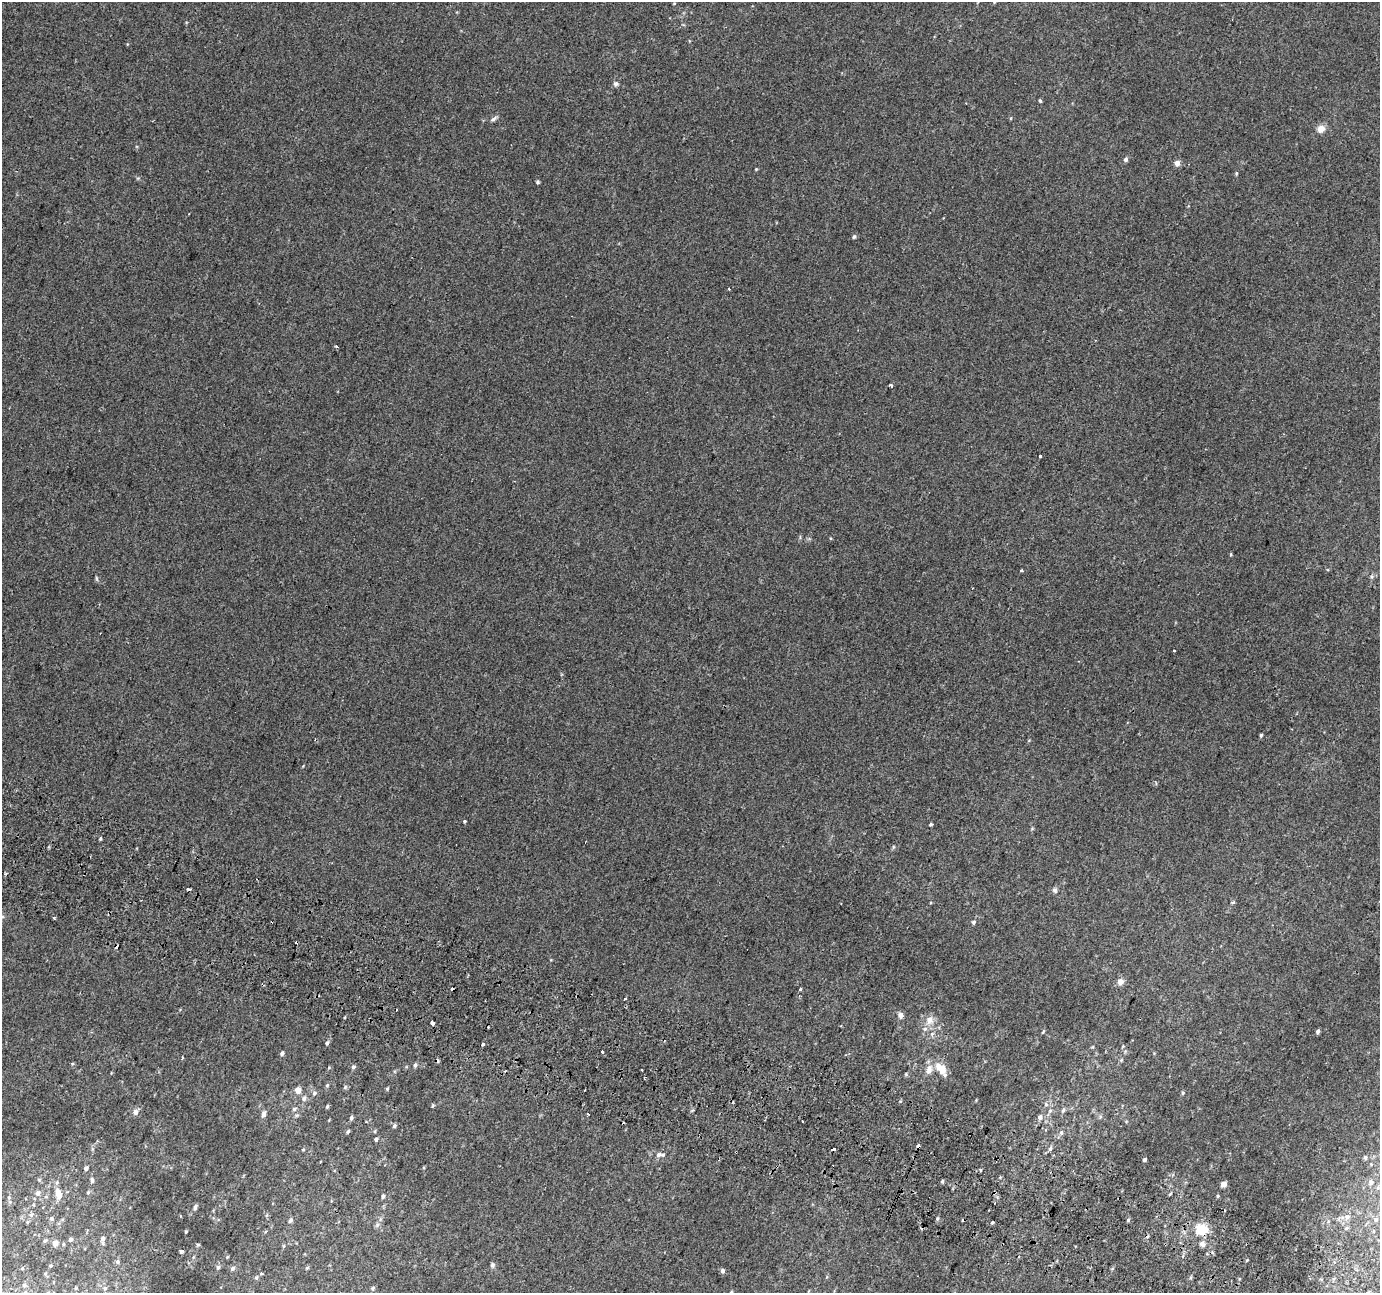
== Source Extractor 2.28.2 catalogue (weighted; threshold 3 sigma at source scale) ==
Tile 6 of 4 x 4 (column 2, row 2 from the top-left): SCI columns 1405-2782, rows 2902-4192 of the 5553 x 5738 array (HDU 1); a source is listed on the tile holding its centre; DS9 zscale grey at full resolution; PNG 1382 x 1295 px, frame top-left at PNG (2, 2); no overlay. Shown black and unused: <1% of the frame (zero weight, under 2 of 3 exposures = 2% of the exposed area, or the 3 px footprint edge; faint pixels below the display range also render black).
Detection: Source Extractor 2.28.2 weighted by HDU 2 'WHT'; one run over the whole footprint, this tile lists its part. Background 0.0202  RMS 0.0046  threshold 0.0206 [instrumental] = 3 sigma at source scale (4.5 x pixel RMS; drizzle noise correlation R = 1.50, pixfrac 1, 0.0396/0.0396 arcsec/px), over >= 5 px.
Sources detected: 133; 15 cosmic-ray / hot-pixel residue — not listed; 2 inside a brighter listed object's ellipse — not listed separately; the other 116 listed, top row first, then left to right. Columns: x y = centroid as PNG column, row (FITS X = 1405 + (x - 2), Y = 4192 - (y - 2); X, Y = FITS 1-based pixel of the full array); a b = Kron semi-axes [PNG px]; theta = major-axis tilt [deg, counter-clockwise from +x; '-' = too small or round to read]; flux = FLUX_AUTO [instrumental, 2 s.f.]
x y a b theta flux
994 2 5 4 - 0.44
616 84 6 6 - 1.3
1040 101 5 4 - 0.49
493 119 9 5 36 1.1
1321 129 9 8 - 3.2
1126 160 5 5 - 1.1
1177 163 7 7 - 1.8
756 169 3 3 - 0.41
1236 173 5 4 - 0.51
538 182 4 4 - 0.77
854 237 6 4 62 0.64
336 347 5 2 - 0.48
891 385 5 3 - 0.7
1040 456 3 3 - 4
1231 554 5 3 - 0.39
1022 570 3 2 - 0.52
1372 576 6 4 71 0.66
97 578 8 4 -81 0.6
1261 735 4 4 - 0.57
465 821 3 3 - 0.83
930 825 3 3 - 0.74
100 838 3 3 - 2.6
1055 890 7 6 - 1.1
1233 902 5 3 - 0.65
54 919 4 3 - 0.77
974 922 5 5 - 0.8
1120 982 8 8 - 2.3
800 989 3 3 - 0.91
625 999 3 3 - 1.5
901 1015 6 5 - 2.1
929 1020 10 9 - 3.6
432 1023 4 3 - 3.4
1043 1031 5 4 - 0.5
1318 1031 5 4 - 0.99
932 1033 6 4 21 0.68
327 1043 6 4 74 0.83
483 1044 4 3 - 1.2
602 1052 3 3 - 2.2
282 1053 5 4 - 0.98
182 1057 4 3 - 0.71
415 1065 5 4 - 0.84
353 1067 6 5 - 0.87
943 1067 20 9 -81 4.5
929 1069 16 8 72 3.3
906 1074 5 4 - 0.55
327 1085 5 4 - 0.54
345 1087 7 4 47 0.6
387 1089 4 4 - 0.52
298 1090 6 6 - 3.3
314 1093 7 5 36 0.95
1183 1093 5 4 - 0.61
304 1098 7 6 - 1.4
1046 1104 6 5 - 0.89
327 1106 5 3 - 0.59
433 1106 5 3 - 0.54
294 1109 6 5 - 0.82
1063 1110 8 5 63 0.91
1050 1111 6 5 - 0.97
135 1112 8 7 - 1.7
263 1114 8 5 69 1.5
587 1114 3 2 - 0.91
1040 1117 7 6 - 1.4
351 1118 5 4 - 0.91
802 1121 3 2 - 0.32
394 1126 6 5 - 0.91
348 1131 6 4 62 0.65
1061 1133 7 5 -71 0.95
376 1139 5 4 - 1
833 1149 4 3 - 1.3
1050 1149 6 5 - 1.2
303 1150 4 4 - 0.39
659 1155 8 6 17 1.8
1365 1157 5 4 - 0.68
1144 1160 4 3 - 0.82
86 1168 5 5 - 1.1
980 1170 5 3 - 0.42
92 1180 8 5 -83 0.93
942 1181 5 4 - 0.68
1371 1182 7 6 - 1.1
1224 1184 4 4 - 4.3
88 1192 5 4 - 0.56
37 1193 6 6 - 1.3
58 1193 12 7 -71 4.1
383 1196 5 4 - 0.79
9 1197 6 4 73 0.57
994 1203 3 2 - 0.37
195 1207 7 5 77 0.93
31 1215 6 3 20 0.6
1347 1217 6 6 - 1.2
51 1219 6 4 88 0.63
1376 1219 6 5 - 0.86
1128 1220 5 4 - 0.55
290 1221 6 5 - 0.86
27 1222 6 3 71 0.43
992 1222 3 3 - 4.1
377 1225 7 4 72 0.85
1202 1229 11 10 - 11
186 1232 4 3 - 0.44
71 1239 4 4 - 1.1
103 1239 6 5 - 1.7
55 1243 5 5 - 2.6
1202 1244 6 6 - 1.7
283 1246 6 4 88 0.5
182 1251 4 3 - 1.1
117 1262 6 5 - 0.78
492 1265 7 5 89 0.81
51 1266 4 3 - 0.46
218 1267 6 4 72 0.92
232 1268 7 5 45 0.89
307 1268 5 4 - 0.53
723 1271 5 4 - 1.2
261 1273 3 3 - 0.75
256 1278 5 5 - 0.61
24 1285 6 5 - 0.65
76 1288 5 3 - 0.38
373 1288 6 4 28 0.65
Isophote crosses this tile's border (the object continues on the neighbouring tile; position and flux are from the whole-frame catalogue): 1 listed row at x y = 994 2
Unlisted compact peaks at least as high as the median listed source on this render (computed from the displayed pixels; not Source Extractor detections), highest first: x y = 937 1218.